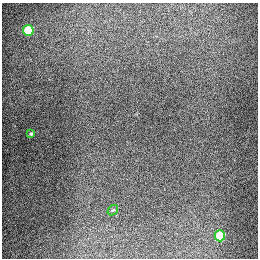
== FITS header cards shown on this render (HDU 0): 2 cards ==
NAXIS1  =                  256
NAXIS2  =                  256

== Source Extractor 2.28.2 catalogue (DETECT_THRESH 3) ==
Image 256 x 256 px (HDU 0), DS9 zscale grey, 1 PNG px = 1 image px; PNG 260 x 260 px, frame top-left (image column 1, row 256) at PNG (2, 3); each listed source drawn as its Kron ellipse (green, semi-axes under 4 px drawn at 4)
Background 1300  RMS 27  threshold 80.4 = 3 sigma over >= 5 px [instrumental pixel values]
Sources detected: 4; all 4 listed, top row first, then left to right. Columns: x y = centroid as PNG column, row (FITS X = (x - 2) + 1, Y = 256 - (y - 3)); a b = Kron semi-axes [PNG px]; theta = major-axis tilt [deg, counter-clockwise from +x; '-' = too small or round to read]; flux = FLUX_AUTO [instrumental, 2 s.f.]
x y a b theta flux
28 30 5 5 - 93000
31 134 4 3 - 2500
113 210 6 4 41 2400
220 236 5 5 - 72000